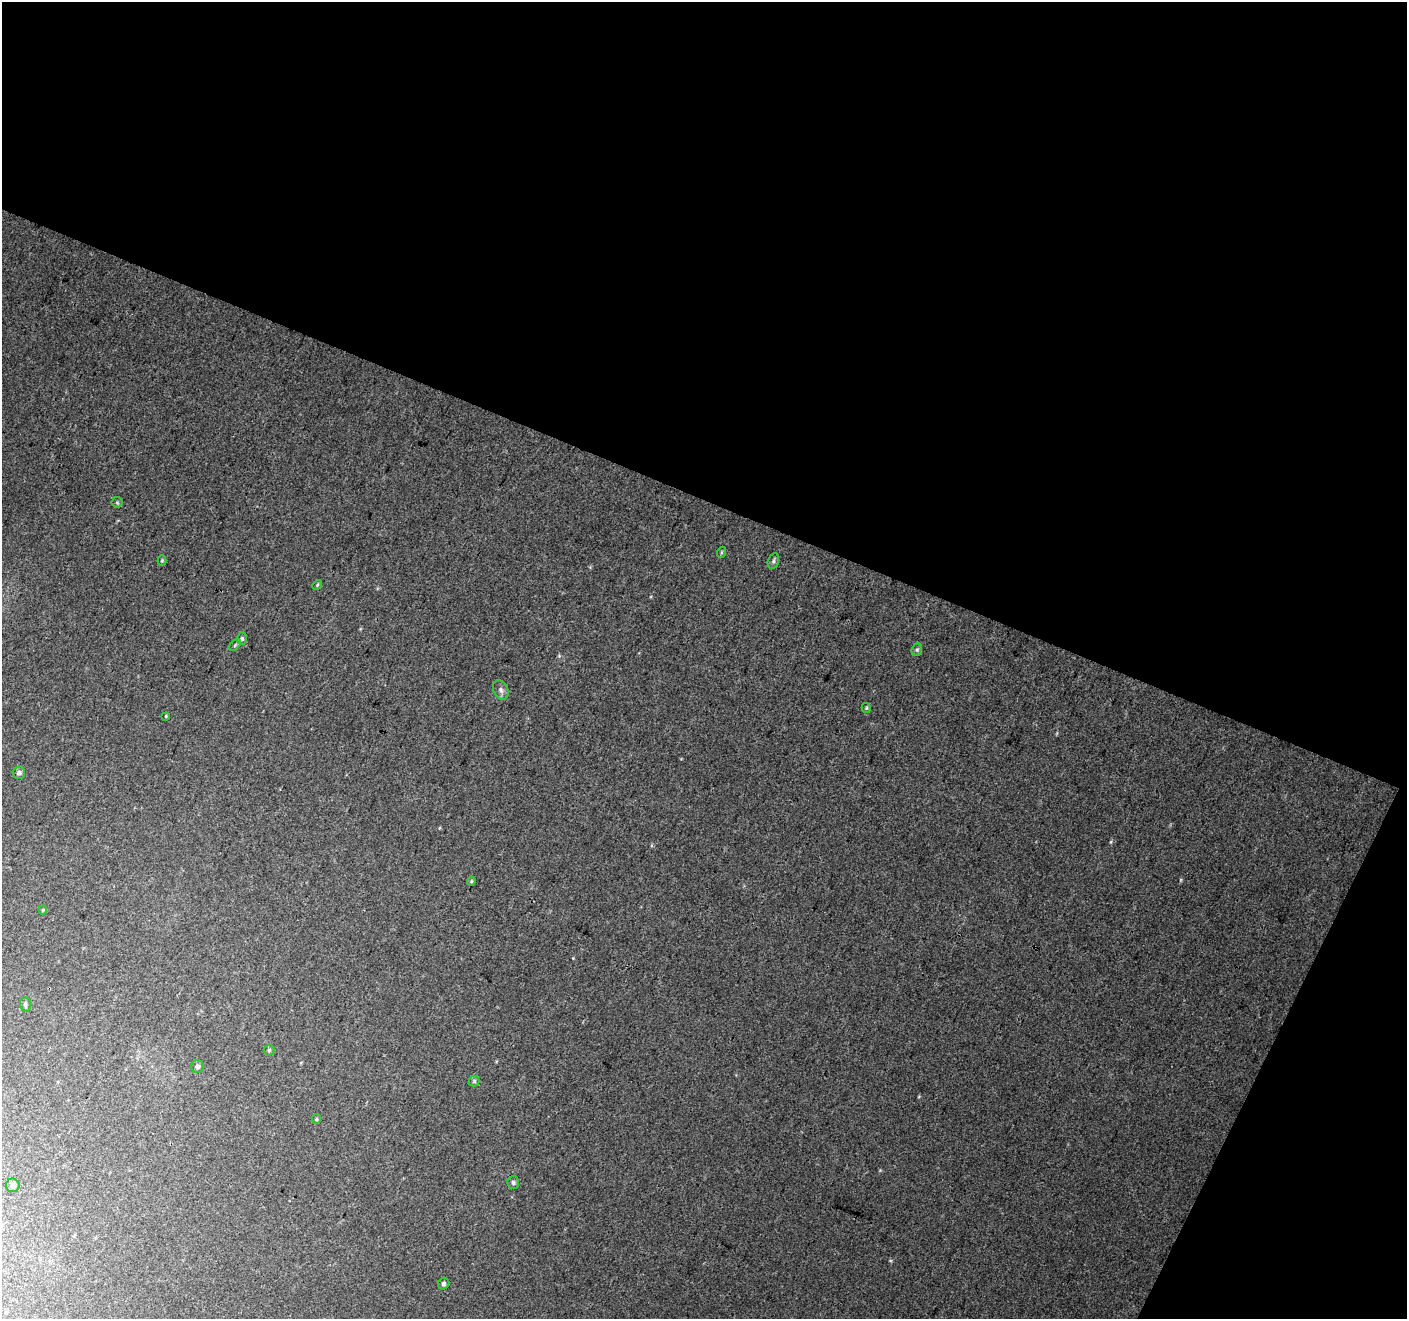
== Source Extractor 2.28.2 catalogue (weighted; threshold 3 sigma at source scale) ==
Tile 2 of 2 x 2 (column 2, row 1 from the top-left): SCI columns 1406-2810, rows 1424-2740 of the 2811 x 2864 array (HDU 1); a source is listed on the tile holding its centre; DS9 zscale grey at full resolution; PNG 1409 x 1321 px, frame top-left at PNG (2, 2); each listed source drawn as its Kron ellipse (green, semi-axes under 4 px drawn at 4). Shown black and unused: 42% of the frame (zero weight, under 3 of 4 exposures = <1% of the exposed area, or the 3 px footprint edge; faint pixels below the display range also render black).
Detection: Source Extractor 2.28.2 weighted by HDU 2 'WHT'; one run over the whole footprint, this tile lists its part. Background 0.0422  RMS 0.0091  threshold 0.0411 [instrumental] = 3 sigma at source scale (4.5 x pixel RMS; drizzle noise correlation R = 1.50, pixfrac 1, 0.0396/0.0396 arcsec/px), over >= 5 px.
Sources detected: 22; all 22 listed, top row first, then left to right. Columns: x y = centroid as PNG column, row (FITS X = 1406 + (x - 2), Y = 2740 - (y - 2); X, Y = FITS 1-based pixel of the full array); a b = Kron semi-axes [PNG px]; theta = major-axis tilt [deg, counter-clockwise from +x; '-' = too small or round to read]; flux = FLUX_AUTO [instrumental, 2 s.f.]
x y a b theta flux
117 502 5 5 - 1.2
722 552 5 3 - 1
162 561 5 4 - 1.1
773 561 8 5 74 2.1
317 585 5 4 - 1.1
242 638 6 4 -89 1.6
235 645 7 4 46 1.3
917 650 6 5 - 1.6
501 690 10 7 -64 3.2
866 708 5 4 - 1.1
166 716 4 4 - 0.81
19 773 6 6 - 2.8
471 881 4 4 - 1
43 910 4 4 - 1
25 1004 7 5 -89 1.7
269 1050 5 5 - 1.4
197 1067 6 6 - 2.2
474 1081 5 5 - 1.4
316 1119 5 4 - 1.1
513 1183 6 6 - 1.9
13 1185 7 6 - 3.1
444 1284 6 5 - 1.8